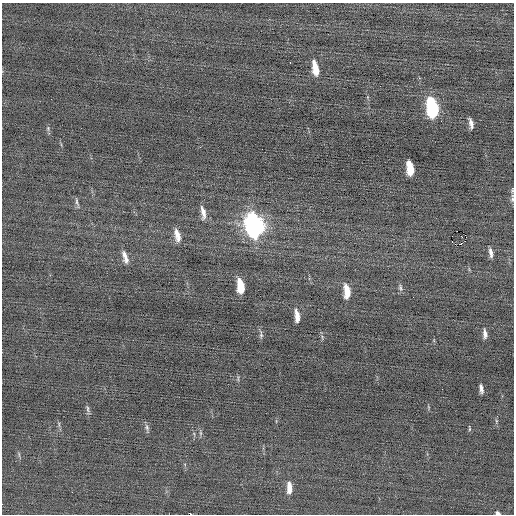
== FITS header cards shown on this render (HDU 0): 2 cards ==
NAXIS1  =                  512 / Axis length
NAXIS2  =                  512 / Axis length

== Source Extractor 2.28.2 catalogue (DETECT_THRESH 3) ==
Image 512 x 512 px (HDU 0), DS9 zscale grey, 1 PNG px = 1 image px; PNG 516 x 516 px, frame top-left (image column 1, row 512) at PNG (2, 3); no overlay
Background -0.00407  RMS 0.72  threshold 2.15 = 3 sigma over >= 5 px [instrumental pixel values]
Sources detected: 33; all 33 listed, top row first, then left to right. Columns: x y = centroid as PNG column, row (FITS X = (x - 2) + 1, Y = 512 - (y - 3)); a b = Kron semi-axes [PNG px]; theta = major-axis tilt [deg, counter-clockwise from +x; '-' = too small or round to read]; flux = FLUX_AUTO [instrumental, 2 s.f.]
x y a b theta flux
290 63 3 2 - 62
315 68 15 6 -78 790
432 108 15 7 -81 5500
471 123 10 4 -77 240
48 128 6 4 80 81
410 168 12 6 -81 1100
512 198 14 5 85 150
77 202 15 4 -76 120
203 212 19 6 -81 350
254 225 16 9 -79 18000
177 235 16 7 -77 460
465 235 3 2 - 33
461 236 2 2 - 30
455 244 3 2 - 190
461 244 3 2 - 88
491 253 12 5 -81 230
125 257 16 6 -73 350
240 286 13 6 -81 1100
400 288 10 6 -71 130
347 291 14 6 -84 760
297 316 13 5 -83 450
485 334 11 5 -87 220
261 335 12 5 -82 120
442 389 2 2 - 30
481 389 8 3 -82 190
88 409 11 4 -72 120
497 416 3 3 - 27
59 424 10 3 -80 81
147 428 12 5 -80 130
469 428 9 3 -82 56
200 433 6 4 -90 85
289 487 14 6 -89 490
498 513 5 4 - 120
At the frame edge (FLAGS 8, measured only in part): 2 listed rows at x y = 512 198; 498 513